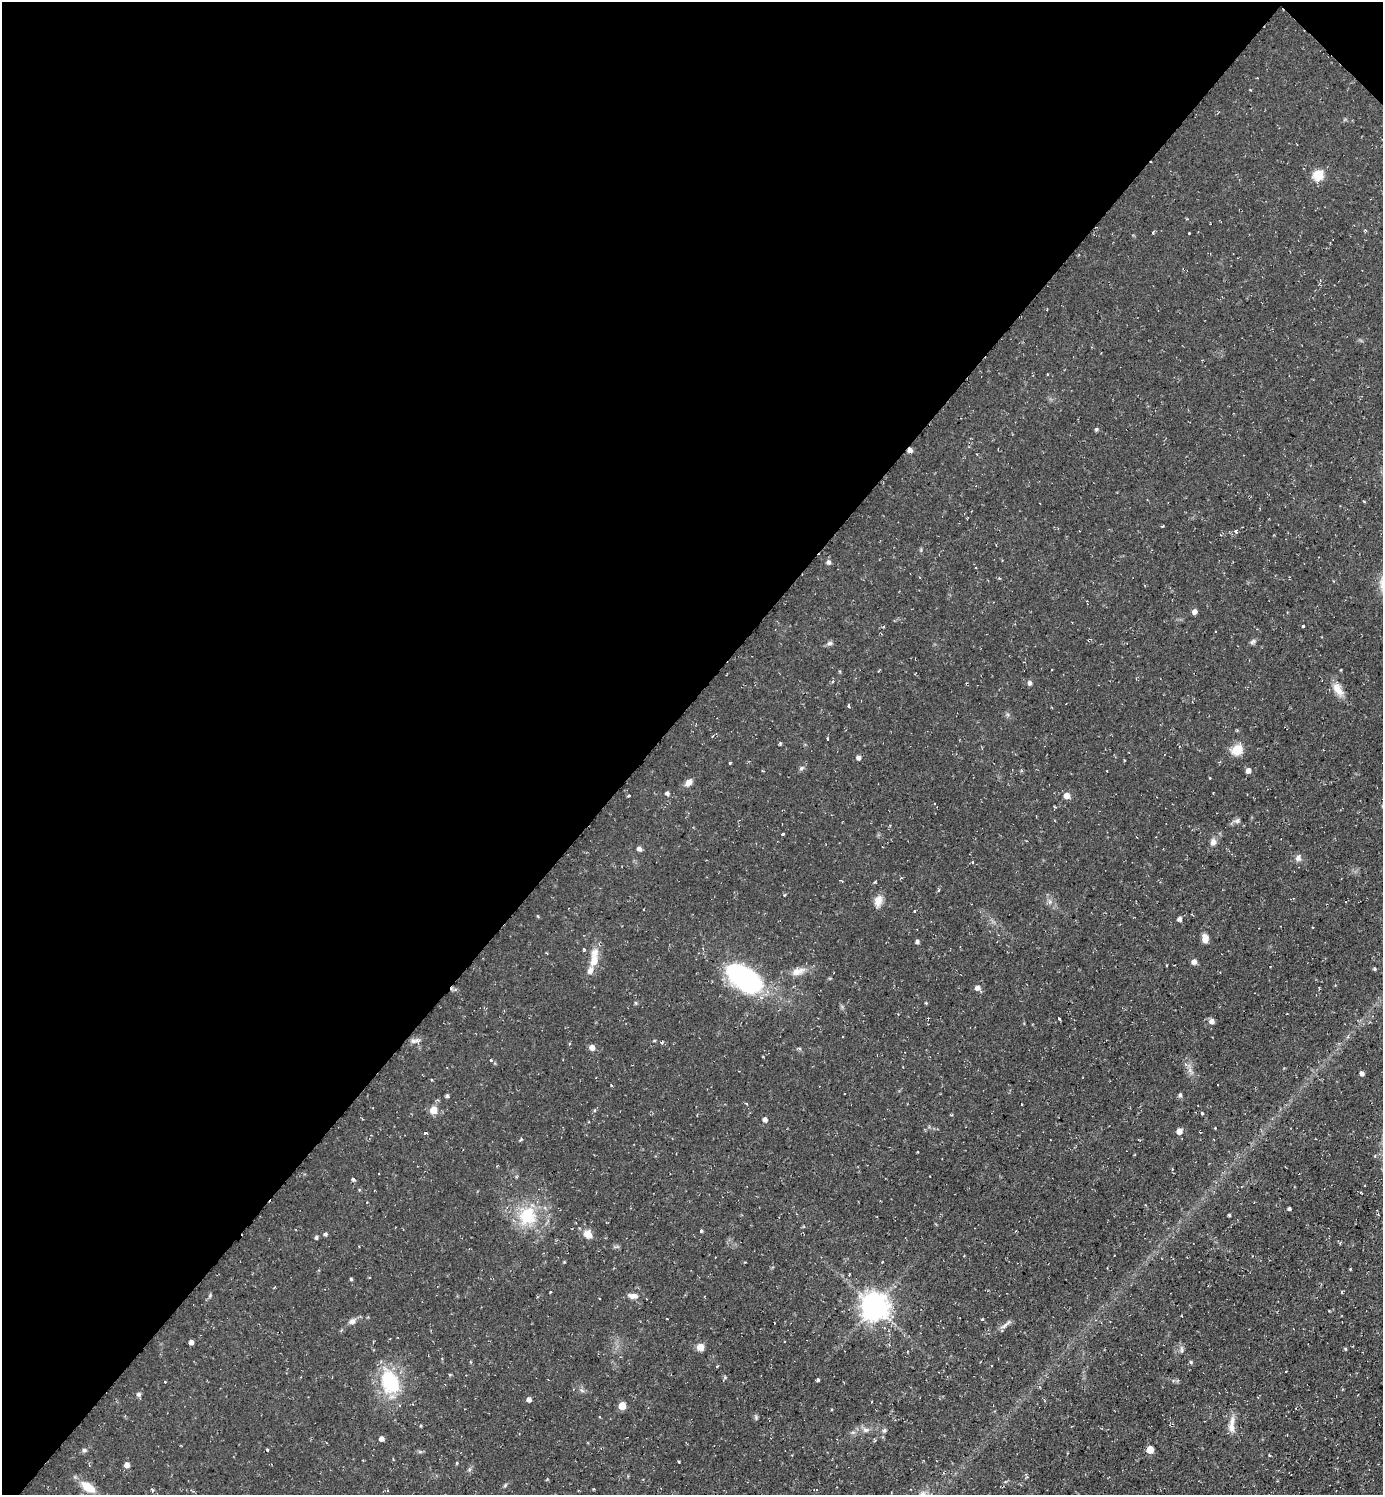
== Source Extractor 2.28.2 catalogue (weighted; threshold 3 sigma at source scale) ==
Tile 2 of 4 x 4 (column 2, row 1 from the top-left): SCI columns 1534-2914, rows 4480-5972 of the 5974 x 5972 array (HDU 1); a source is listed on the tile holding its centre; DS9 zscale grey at full resolution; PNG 1385 x 1497 px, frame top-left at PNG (2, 2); no overlay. Shown black and unused: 47% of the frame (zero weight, under 2 of 3 exposures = <1% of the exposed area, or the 3 px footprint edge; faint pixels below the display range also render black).
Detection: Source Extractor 2.28.2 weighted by HDU 2 'WHT'; one run over the whole footprint, this tile lists its part. Background 0.0531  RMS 0.0061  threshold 0.0274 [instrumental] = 3 sigma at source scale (4.5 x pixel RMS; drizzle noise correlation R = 1.50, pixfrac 1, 0.05/0.05 arcsec/px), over >= 5 px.
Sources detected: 120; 6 cosmic-ray / hot-pixel residue — not listed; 3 inside a brighter listed object's ellipse — not listed separately; the other 111 listed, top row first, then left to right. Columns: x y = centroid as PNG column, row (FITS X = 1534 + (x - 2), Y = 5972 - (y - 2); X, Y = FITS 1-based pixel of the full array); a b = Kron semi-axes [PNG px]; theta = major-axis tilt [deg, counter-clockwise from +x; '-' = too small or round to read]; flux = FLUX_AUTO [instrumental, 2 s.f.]
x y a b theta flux
1318 175 6 6 - 34
1152 233 3 3 - 3.1
1096 429 5 4 - 0.99
910 450 6 5 - 2
1236 531 3 3 - 1.3
829 562 6 5 - 1.8
1195 611 5 4 - 3.1
1303 626 3 3 - 2.4
1216 631 3 2 - 0.63
1253 642 9 5 44 1.4
830 643 7 5 3 1.6
833 682 4 3 - 1
1029 683 6 5 - 1.5
1338 689 20 10 -55 6.5
848 706 4 3 - 0.86
827 739 3 3 - 1
780 743 4 4 - 0.67
1237 750 6 5 - 34
859 758 6 5 - 1.7
1124 760 4 3 - 0.48
730 763 3 3 - 1.6
801 768 6 5 - 1.1
1248 770 6 5 - 2.6
689 782 10 7 50 3.1
667 793 5 4 - 1.2
1067 795 5 5 - 5.2
628 796 3 2 - 0.87
934 803 3 2 - 0.43
1237 821 7 5 45 1.5
783 834 3 3 - 1.9
1213 842 9 7 73 2.6
639 849 5 4 - 2.3
1298 858 8 7 - 2.4
938 890 4 3 - 0.76
878 901 14 9 73 5
644 910 3 2 - 0.49
914 911 3 3 - 1.6
1179 919 5 5 - 1.7
1205 938 9 6 -79 4.7
917 941 5 4 - 1.3
584 949 3 3 - 2.2
594 961 14 9 75 7.1
1194 961 5 5 - 3
1166 965 3 3 - 0.78
1375 969 4 4 - 0.86
798 972 20 9 17 5.8
744 978 38 20 -37 89
977 988 7 6 - 2.8
636 1003 6 3 -71 0.66
926 1003 4 3 - 0.53
1059 1018 4 3 - 2.7
1212 1021 5 5 - 2.9
413 1041 9 7 0 2.3
570 1044 4 3 - 0.7
592 1047 5 5 - 4
491 1060 4 3 - 1.2
1362 1073 5 4 - 1.6
1180 1095 5 4 - 1.3
447 1096 4 4 - 1.1
746 1104 3 3 - 1.4
433 1110 10 9 - 4.9
1202 1113 3 3 - 2.3
765 1119 5 4 - 2.4
1215 1128 3 2 - 0.55
1179 1131 5 5 - 4.7
425 1133 4 3 - 3.3
379 1173 3 3 - 1.2
353 1179 5 3 - 0.95
1365 1185 3 2 - 0.5
1289 1208 3 3 - 1
1378 1214 4 3 - 0.55
1229 1215 3 3 - 0.81
527 1216 26 22 77 24
701 1231 4 3 - 0.73
325 1234 5 5 - 1.1
588 1234 10 8 -38 5.8
316 1237 4 4 - 1.1
882 1262 3 2 - 0.77
351 1279 4 4 - 0.75
1342 1292 4 3 - 0.71
633 1296 14 7 -10 3.5
874 1306 9 9 - 640
667 1318 3 2 - 0.74
982 1319 3 3 - 1.2
352 1321 10 7 32 2.5
1004 1326 14 5 38 2.3
191 1342 4 4 - 2.2
700 1347 5 5 - 11
1345 1349 5 4 - 0.62
1182 1350 9 4 -89 1.3
470 1362 4 3 - 0.49
1191 1362 5 4 - 0.73
717 1367 4 3 - 0.59
1286 1371 3 2 - 0.45
818 1380 3 3 - 5.6
164 1382 3 3 - 4.5
390 1382 33 23 -66 32
138 1394 6 6 - 1.2
529 1399 5 5 - 2.3
622 1406 5 5 - 12
1232 1428 16 8 -86 5.1
866 1430 8 6 1 2
884 1430 6 5 - 1.1
381 1439 5 5 - 2.3
84 1450 7 5 2 1.2
267 1450 3 3 - 1.3
1150 1450 5 5 - 12
457 1463 5 3 - 0.52
127 1465 5 5 - 3.6
505 1485 7 4 46 0.86
88 1487 16 9 -36 10
Overlapping masked pixels (flux is a lower limit): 1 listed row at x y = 910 450